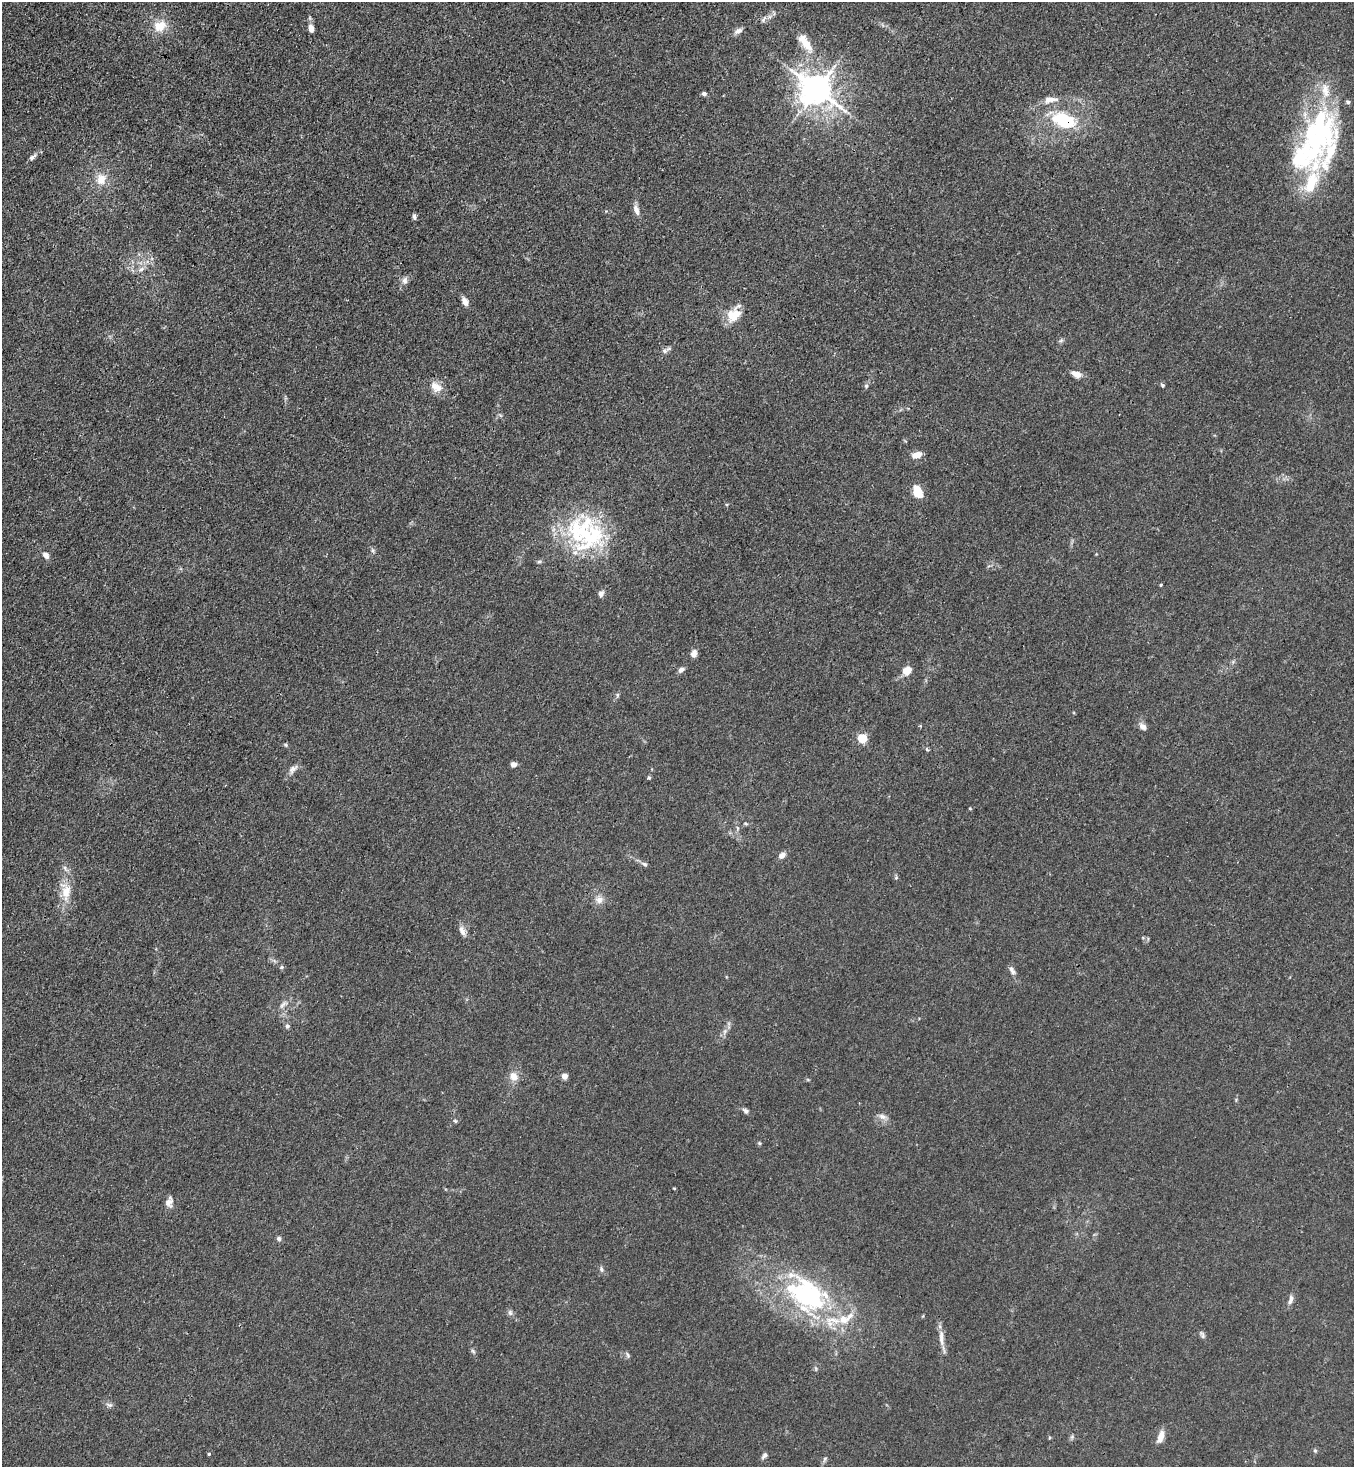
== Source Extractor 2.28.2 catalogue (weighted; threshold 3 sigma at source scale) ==
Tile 11 of 4 x 4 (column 3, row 3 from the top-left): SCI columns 3071-4422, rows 1524-2988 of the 6001 x 5978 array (HDU 1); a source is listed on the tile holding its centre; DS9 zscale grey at full resolution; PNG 1356 x 1469 px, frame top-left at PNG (2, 2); no overlay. Shown black and unused: <1% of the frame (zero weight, under 3 of 4 exposures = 7% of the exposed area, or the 3 px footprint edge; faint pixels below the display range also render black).
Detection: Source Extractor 2.28.2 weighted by HDU 2 'WHT'; one run over the whole footprint, this tile lists its part. Background 0.0197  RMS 0.0025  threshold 0.0114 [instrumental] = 3 sigma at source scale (4.5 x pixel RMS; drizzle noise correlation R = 1.50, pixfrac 1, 0.05/0.05 arcsec/px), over >= 5 px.
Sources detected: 97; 3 inside a brighter object's white glare — not listed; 13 inside a brighter listed object's ellipse — not listed separately; the other 81 listed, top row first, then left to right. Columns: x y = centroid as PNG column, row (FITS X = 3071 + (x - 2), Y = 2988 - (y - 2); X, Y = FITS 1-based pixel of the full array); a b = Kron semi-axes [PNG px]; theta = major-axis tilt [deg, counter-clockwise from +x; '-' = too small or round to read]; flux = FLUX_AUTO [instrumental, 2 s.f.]
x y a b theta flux
764 19 12 5 60 0.73
160 26 13 11 23 4.7
311 28 9 6 -76 1.6
738 31 11 6 25 1.2
807 44 20 10 -59 4.3
817 90 11 9 -33 470
704 94 5 5 - 0.68
1050 100 21 8 8 2.5
1063 120 27 15 -21 14
1319 122 52 40 -72 31
32 157 13 6 40 1
101 179 15 13 83 3.6
1311 183 34 16 68 9.5
636 210 14 7 -71 1.5
414 217 7 5 -79 0.63
141 269 10 7 28 1.2
405 280 10 7 78 1.2
465 301 11 6 -63 1.5
736 314 13 12 - 3.1
1061 341 7 4 2 0.46
664 351 8 7 - 0.81
1076 374 12 6 -19 2.2
1162 385 6 5 - 0.43
866 386 7 5 89 0.51
436 387 18 12 -42 2.7
916 455 11 6 15 2.5
918 492 13 8 -66 5.2
589 535 50 42 -54 29
373 550 7 5 -83 0.52
46 555 8 7 - 1.3
539 562 6 4 1 0.4
1161 585 4 4 - 0.23
601 594 7 6 - 1
694 653 9 6 75 1.4
681 670 8 5 35 0.99
907 671 6 6 - 4.6
617 695 7 4 72 0.41
1143 726 11 8 -38 1.2
862 738 5 5 - 14
286 745 6 4 -38 0.37
927 750 6 3 -21 0.31
513 764 6 5 - 1.1
293 769 15 8 45 1.5
649 778 5 4 - 0.38
970 808 4 4 - 0.24
746 824 7 3 -19 0.31
782 855 9 6 39 1.4
644 864 9 5 -33 0.66
896 877 5 5 - 0.37
66 891 27 14 -84 5.5
599 900 12 9 22 1.7
462 931 16 7 -65 1.5
281 967 6 5 - 0.41
1012 970 12 6 -61 1
283 1004 15 6 46 1.2
287 1026 6 6 - 0.56
725 1032 11 5 68 1
564 1076 4 4 - 3.2
514 1077 12 9 -61 2.3
808 1080 6 3 -19 0.28
746 1111 8 6 -38 0.72
882 1117 12 7 -17 1.3
455 1121 6 5 - 0.35
759 1143 5 5 - 0.33
169 1202 15 9 76 1.6
279 1239 6 6 - 0.55
601 1269 8 6 -67 0.67
807 1294 63 38 -35 46
1290 1300 14 6 73 1.1
510 1313 8 6 -72 0.72
1202 1335 10 5 -64 0.67
941 1338 26 6 -85 2.4
473 1351 7 4 -46 0.44
628 1355 8 5 -69 0.52
110 1405 8 6 -2 0.7
1161 1436 15 6 72 2.4
1072 1437 6 6 - 0.48
1315 1451 6 5 - 0.38
209 1454 4 3 - 0.31
764 1455 9 5 49 0.75
825 1459 9 5 69 0.57
Overlapping masked pixels (flux is a lower limit): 1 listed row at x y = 1063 120